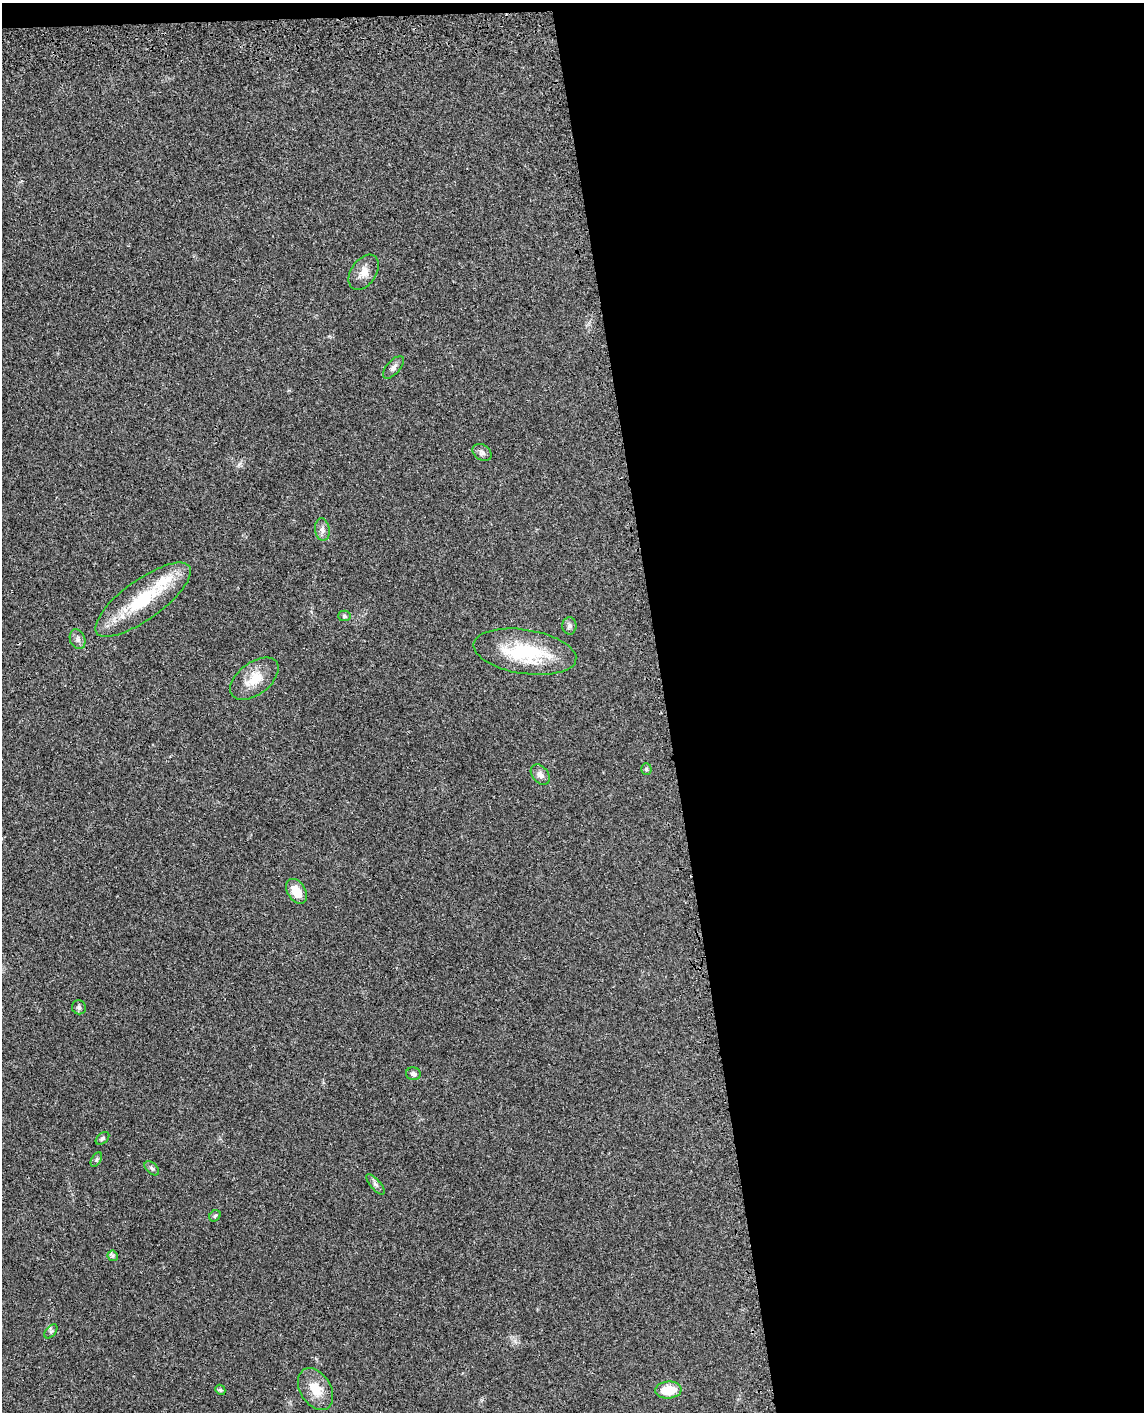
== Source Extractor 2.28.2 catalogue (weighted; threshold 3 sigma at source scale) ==
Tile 4 of 4 x 3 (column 4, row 1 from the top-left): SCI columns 3510-4651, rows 3029-4438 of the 4736 x 4749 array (HDU 1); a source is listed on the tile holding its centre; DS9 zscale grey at full resolution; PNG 1146 x 1414 px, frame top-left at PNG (2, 3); each listed source drawn as its Kron ellipse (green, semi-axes under 4 px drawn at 4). Shown black and unused: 43% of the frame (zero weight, under 3 of 4 exposures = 8% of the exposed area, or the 3 px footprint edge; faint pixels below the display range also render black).
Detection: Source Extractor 2.28.2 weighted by HDU 2 'WHT'; one run over the whole footprint, this tile lists its part. Background 0.0214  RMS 0.0035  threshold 0.0155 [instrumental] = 3 sigma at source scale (4.5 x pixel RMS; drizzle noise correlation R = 1.50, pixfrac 1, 0.05/0.05 arcsec/px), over >= 5 px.
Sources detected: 26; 1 inside a brighter listed object's ellipse — not listed separately; the other 25 listed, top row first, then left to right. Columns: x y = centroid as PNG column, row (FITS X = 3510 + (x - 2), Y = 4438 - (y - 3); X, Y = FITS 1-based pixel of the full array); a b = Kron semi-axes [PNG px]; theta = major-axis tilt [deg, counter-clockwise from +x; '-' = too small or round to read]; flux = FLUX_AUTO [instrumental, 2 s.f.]
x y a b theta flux
364 272 19 12 55 3.6
393 367 14 6 48 1.5
482 452 10 7 -35 1.2
322 530 11 7 -82 1.7
143 600 57 20 36 22
344 616 6 5 - 0.56
569 626 8 7 - 1.1
78 639 10 7 -67 1.4
525 652 52 22 -9 24
254 679 28 16 37 7.5
646 769 5 5 - 0.58
540 775 11 8 -51 1.7
296 891 13 9 -58 5.7
79 1007 7 7 - 0.76
413 1074 7 6 - 1.1
102 1138 8 5 40 0.75
96 1160 8 4 60 0.67
152 1168 8 5 -44 0.79
375 1184 13 5 -50 1.1
215 1216 6 5 - 0.5
113 1256 5 5 - 0.67
51 1331 8 5 49 0.73
316 1389 23 15 -58 6.8
220 1390 5 4 - 0.59
668 1390 13 8 4 7.7